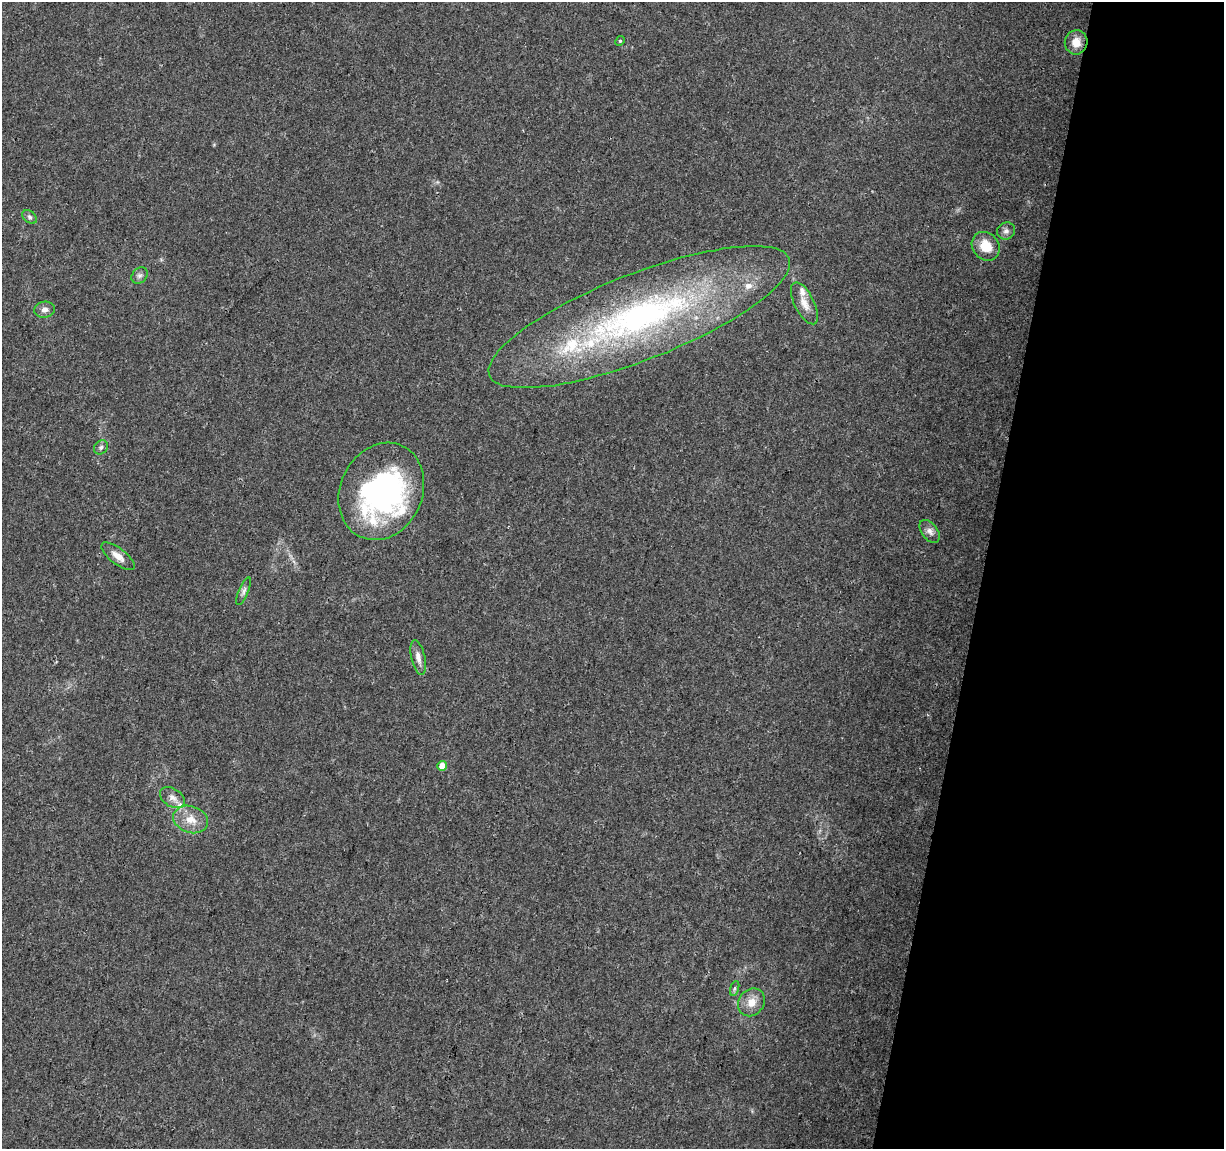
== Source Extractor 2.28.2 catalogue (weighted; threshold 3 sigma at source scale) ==
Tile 8 of 4 x 4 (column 4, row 2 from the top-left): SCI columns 3665-4886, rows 2521-3667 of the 4895 x 5100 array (HDU 1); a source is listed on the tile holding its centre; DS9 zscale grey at full resolution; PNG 1226 x 1151 px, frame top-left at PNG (2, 2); each listed source drawn as its Kron ellipse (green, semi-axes under 4 px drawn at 4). Shown black and unused: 20% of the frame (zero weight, under 3 of 4 exposures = <1% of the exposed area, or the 3 px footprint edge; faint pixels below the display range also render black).
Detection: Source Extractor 2.28.2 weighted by HDU 2 'WHT'; one run over the whole footprint, this tile lists its part. Background 0.0215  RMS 0.004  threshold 0.0182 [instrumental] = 3 sigma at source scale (4.5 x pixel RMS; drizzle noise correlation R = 1.50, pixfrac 1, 0.0396/0.0396 arcsec/px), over >= 5 px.
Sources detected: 25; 1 inside a brighter object's white glare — neither listed nor drawn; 4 inside a brighter listed object's ellipse — not listed separately; the other 20 listed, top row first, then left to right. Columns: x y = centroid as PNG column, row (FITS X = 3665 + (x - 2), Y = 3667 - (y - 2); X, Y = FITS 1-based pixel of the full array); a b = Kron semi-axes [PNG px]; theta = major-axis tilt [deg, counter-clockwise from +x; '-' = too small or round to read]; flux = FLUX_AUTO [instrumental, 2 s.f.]
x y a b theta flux
620 41 5 4 - 0.45
1076 42 12 11 - 4.6
29 217 8 5 -41 1
1006 231 9 8 - 1.6
986 246 15 13 -48 8.5
140 276 9 7 44 1.4
804 303 23 9 -63 4.6
45 310 10 8 10 2
639 317 161 43 21 150
101 447 7 6 - 1.1
381 491 50 41 65 97
930 531 13 8 -53 2.2
118 556 20 8 -38 3.7
244 591 15 5 67 1.5
418 657 17 7 -77 3
442 766 5 4 - 5
172 798 13 9 -31 2.9
191 819 18 13 -19 6.4
735 988 8 3 71 0.68
751 1002 15 12 51 5